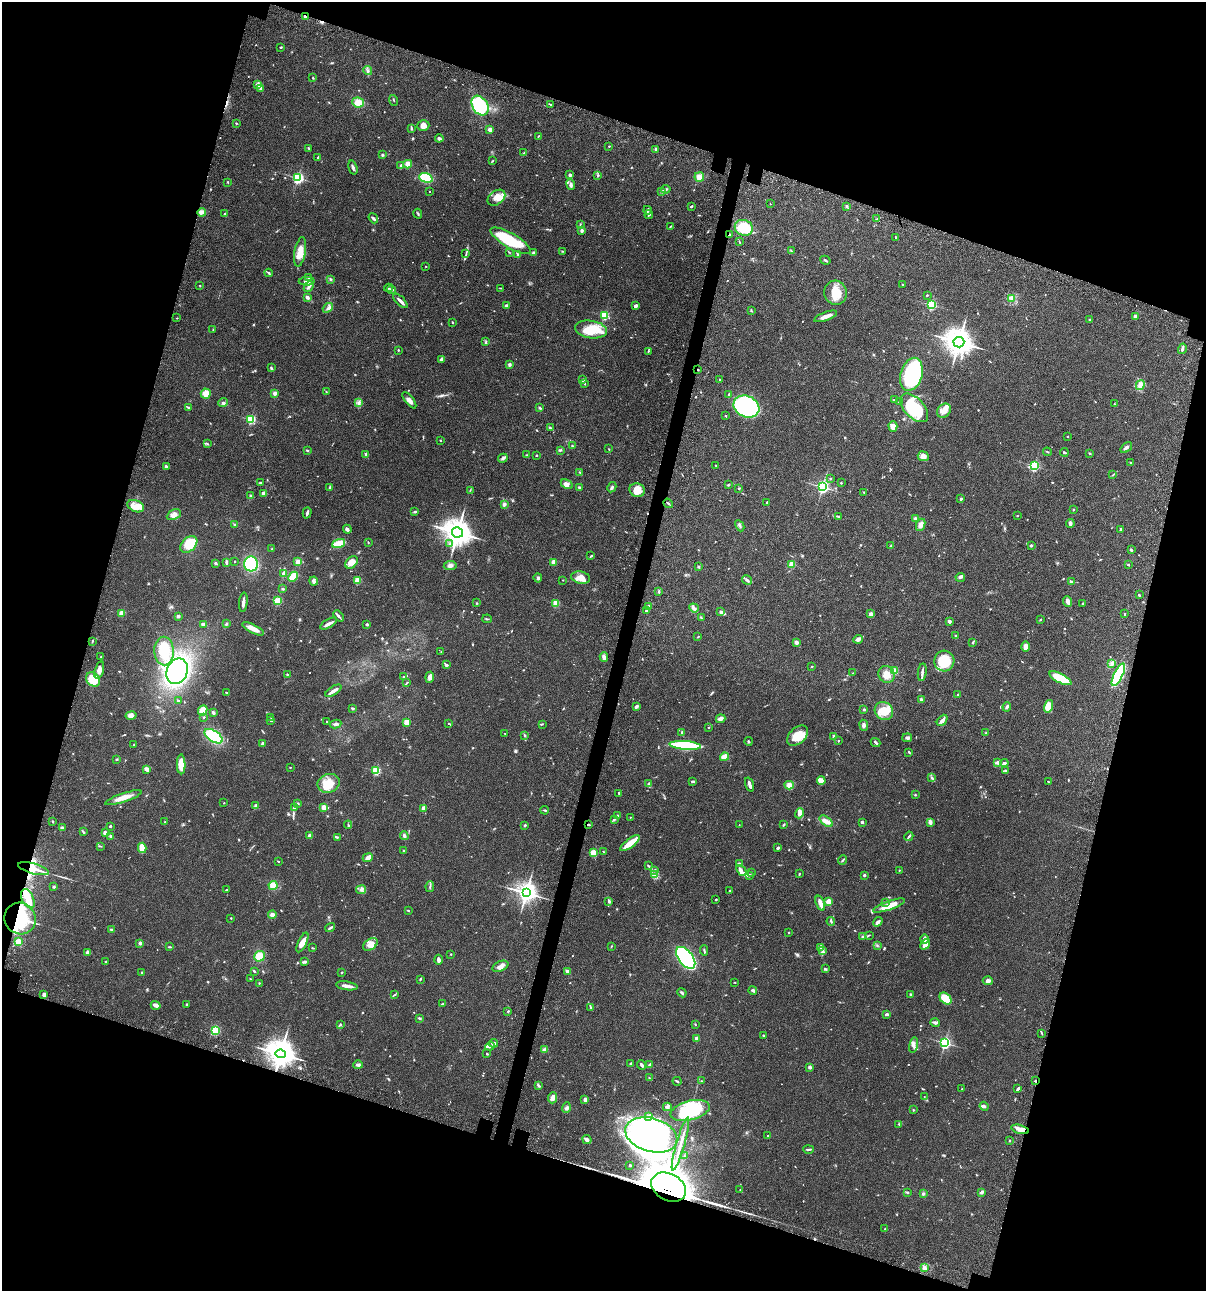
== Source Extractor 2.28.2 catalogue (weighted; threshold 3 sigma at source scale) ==
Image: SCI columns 235-5047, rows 120-5274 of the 5406 x 5391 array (HDU 1 of 3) = the unmasked area's bounding box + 8 px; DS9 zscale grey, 4 x 4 block average (1 PNG px = mean of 4 x 4 image px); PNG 1208 x 1293 px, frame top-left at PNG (2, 2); each listed source drawn as its Kron ellipse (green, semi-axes under 4 px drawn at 4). Shown black and unused: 35% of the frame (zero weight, under 3 of 4 exposures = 9% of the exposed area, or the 3 px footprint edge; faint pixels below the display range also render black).
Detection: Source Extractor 2.28.2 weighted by HDU 2 'WHT'. Background 0.0472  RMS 0.0053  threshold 0.0239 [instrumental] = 3 sigma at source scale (4.5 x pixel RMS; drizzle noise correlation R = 1.50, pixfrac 1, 0.05/0.05 arcsec/px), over >= 5 px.
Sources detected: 847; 1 too faint to see at this stretch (4 x 4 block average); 13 inside a brighter object's white glare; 5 cosmic-ray / hot-pixel residue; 3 long thin detections or spike segments (spike, bleed or trail) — neither listed nor drawn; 14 coinciding with a brighter row at this scale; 42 inside a brighter listed object's ellipse — not listed separately; of the other 769, all 500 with FLUX_AUTO >= 1.69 (the completeness limit of this list) listed and drawn (269 fainter detections not listed), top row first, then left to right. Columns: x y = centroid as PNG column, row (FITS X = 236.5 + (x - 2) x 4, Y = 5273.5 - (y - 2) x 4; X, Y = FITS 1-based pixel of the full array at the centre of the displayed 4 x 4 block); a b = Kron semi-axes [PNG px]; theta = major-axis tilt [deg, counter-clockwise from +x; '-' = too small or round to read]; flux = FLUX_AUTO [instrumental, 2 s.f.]
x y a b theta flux
305 16 2 2 - 40
281 47 2 2 - 2.9
368 70 4 2 - 5.3
313 78 2 2 - 2.6
257 84 4 2 - 4.9
261 88 3 2 - 3.5
394 100 5 2 - 2.1
358 102 6 5 - 32
551 104 3 2 - 2.4
480 106 10 7 -58 230
236 123 2 2 - 2.4
423 125 6 5 - 21
411 128 4 2 - 3.6
490 129 2 2 - 54
538 136 3 2 - 2.1
439 138 4 3 - 7.4
609 146 2 2 - 2.6
308 148 3 2 - 3
656 149 3 2 - 9
524 153 4 2 - 2.9
382 155 3 2 - 3.6
318 158 4 2 - 6.2
492 161 3 2 - 2.2
408 164 4 4 - 22
401 165 3 3 - 4.7
353 168 7 3 -73 6.9
570 175 3 2 - 8
597 175 3 2 - 2.7
699 177 5 4 - 19
298 178 2 2 - 590
426 178 7 4 -18 93
228 183 2 2 - 1.8
571 185 5 3 - 9.3
666 189 5 3 - 4.6
429 191 2 2 - 1.8
662 191 3 2 - 6.9
496 198 10 7 36 29
770 204 2 2 - 1.7
691 206 2 2 - 4.6
847 206 4 2 - 3
648 210 4 2 - 8.5
202 212 4 4 - 12
224 214 2 2 - 3.1
418 214 5 2 - 3.3
649 215 4 2 - 4
373 218 5 2 - 5.6
877 219 3 2 - 2.3
580 224 3 2 - 2.1
670 226 3 2 - 2.8
744 228 9 7 -20 98
581 231 3 3 - 6.9
729 235 3 2 - 4.4
896 237 2 2 - 1.8
511 241 23 7 -31 200
739 241 3 2 - 2.6
562 251 2 2 - 2
791 251 2 2 - 2.1
300 252 15 5 80 36
509 252 3 2 - 1.8
466 253 2 2 - 2
534 253 4 2 - 9.3
517 254 3 3 - 4.9
825 260 5 2 - 3.9
426 266 2 2 - 2.6
269 273 4 2 - 4.2
309 277 2 2 - 12
330 279 3 2 - 3.6
307 281 8 2 3 9.2
903 284 2 2 - 4.9
200 285 2 2 - 2.3
309 286 6 3 47 8.1
388 288 4 2 - 2.6
500 288 3 2 - 1.8
391 290 4 2 - 5
836 293 12 11 - 59
927 295 2 2 - 2.4
307 297 3 2 - 11
1012 298 3 3 - 5.6
400 301 9 2 -45 14
931 305 2 2 - 380
506 306 2 2 - 29
636 306 3 3 - 10
328 308 5 2 - 5.3
751 311 3 2 - 2
604 315 2 2 - 250
826 316 12 3 20 25
1135 316 2 2 - 24
177 318 2 2 - 2.4
1090 320 2 2 - 14
452 322 3 2 - 2.3
213 329 3 2 - 1.9
591 329 16 8 -8 57
486 341 3 2 - 2.1
959 342 5 5 - 3700
1182 349 5 2 - 6.6
398 350 2 2 - 2.4
648 351 3 2 - 2.6
442 359 4 3 - 11
509 365 2 2 - 9.6
271 368 3 2 - 5
698 370 2 2 - 1.7
911 374 17 10 73 260
583 380 4 2 - 3.5
719 380 3 2 - 2.5
584 383 3 2 - 2.1
1140 385 5 3 - 13
326 392 3 2 - 1.9
206 393 5 5 - 25
275 393 2 2 - 36
729 394 4 2 - 2.2
409 400 10 3 -52 14
894 400 3 2 - 2.3
223 402 5 2 - 4.7
899 402 3 2 - 2.1
358 403 4 2 - 4.7
1114 404 3 2 - 2
188 407 3 2 - 4.5
746 407 13 10 -22 480
539 408 3 2 - 4.1
914 408 17 10 -46 170
944 411 7 6 - 21
726 416 2 2 - 2.6
251 419 2 2 - 310
893 426 5 4 - 25
550 428 3 2 - 2.2
1067 436 2 2 - 3.6
440 440 2 2 - 2
207 443 4 2 - 2.5
572 446 3 2 - 3.4
1126 447 7 3 39 8.4
609 449 2 2 - 2
307 450 3 2 - 1.8
560 450 4 2 - 3.6
1047 452 4 2 - 2.5
1064 452 4 2 - 4.5
1090 453 3 2 - 2.8
366 454 2 2 - 30
526 455 2 2 - 1.8
536 455 2 2 - 2.1
923 456 6 5 - 18
503 458 5 3 - 6.8
1131 463 3 2 - 2.4
716 465 2 2 - 1.8
1034 466 2 2 - 410
166 467 3 2 - 7.4
580 473 4 2 - 1.9
1113 475 4 2 - 2.2
830 478 2 2 - 1.7
260 482 3 2 - 2.1
841 483 2 2 - 2.2
567 484 6 3 -30 8.9
728 485 2 2 - 3
330 487 3 2 - 4.1
612 487 5 3 - 5.5
823 487 2 2 - 680
579 488 2 2 - 6.5
738 488 2 2 - 2.3
470 490 4 2 - 2.1
637 490 8 6 -18 38
864 492 2 2 - 2.9
264 494 4 3 - 9
251 496 4 2 - 3.9
961 498 3 2 - 3.7
668 503 5 2 - 4.2
767 503 2 2 - 5.5
504 504 4 3 - 5.7
136 506 9 5 -24 27
1073 509 2 2 - 5.8
415 512 3 2 - 5
307 513 6 2 73 9.5
174 515 7 5 27 16
838 516 4 2 - 3.8
1017 516 2 2 - 1.8
916 518 3 2 - 8.7
1070 523 4 3 - 6.9
235 525 3 2 - 3.8
921 525 6 4 65 15
740 526 6 2 -64 5.3
347 529 4 3 - 7.3
1120 530 3 2 - 2.8
457 532 5 5 - 3900
368 542 2 2 - 1.8
189 544 10 6 43 58
339 544 7 3 20 78
450 544 2 2 - 2.6
1031 545 2 2 - 5.1
891 546 3 2 - 3
272 549 2 2 - 1.8
1131 550 3 2 - 4.1
591 556 3 2 - 2.8
235 561 2 2 - 1.8
226 562 4 2 - 7.5
298 562 2 2 - 95
351 562 7 5 46 23
553 562 2 2 - 70
216 563 3 2 - 3.6
251 564 7 7 - 160
792 564 2 2 - 120
1128 565 3 2 - 2.2
450 566 6 3 6 8.4
698 567 2 2 - 8.8
284 573 3 2 - 14
293 577 5 3 - 57
960 577 5 3 - 5
538 578 4 3 - 6.5
581 578 9 6 -13 29
357 580 2 2 - 130
563 580 2 2 - 2
747 580 5 3 - 6.4
314 581 4 3 - 9.8
1072 582 4 2 - 6.2
283 589 3 2 - 3
659 591 3 2 - 4
1139 595 2 2 - 4.3
278 601 2 2 - 220
1068 601 5 2 - 20
243 602 10 2 84 15
477 603 2 2 - 2
556 603 2 2 - 150
1083 603 3 2 - 2
648 607 3 2 - 16
694 608 5 3 - 8.3
646 611 4 2 - 6.9
721 612 4 3 - 6.1
122 613 2 2 - 84
871 614 2 2 - 37
1124 614 2 2 - 2.3
178 616 2 2 - 26
338 616 6 2 -49 7.1
701 618 2 2 - 1.9
487 619 5 2 - 3.7
1040 620 2 2 - 3
949 621 3 2 - 13
203 624 4 3 - 6.4
226 624 3 3 - 4.2
328 624 9 3 29 14
367 624 2 2 - 16
253 629 12 4 -26 25
956 636 2 2 - 4.3
698 637 3 2 - 2
858 639 5 3 - 12
92 641 3 2 - 3.1
796 642 3 2 - 13
973 643 2 2 - 7.4
1026 647 5 3 - 20
164 651 14 9 -88 93
441 652 2 2 - 1.8
101 657 2 2 - 2.2
604 657 5 4 - 11
944 661 10 10 - 92
1111 664 4 2 - 4.6
446 665 3 2 - 5.7
812 666 3 2 - 2.6
99 670 9 4 74 23
177 671 13 10 67 630
895 671 4 3 - 32
922 672 9 2 82 8.9
853 673 2 2 - 1.9
287 674 2 2 - 2.1
886 674 9 8 - 32
1118 675 12 4 63 290
404 677 3 2 - 2.5
430 677 5 4 - 15
1060 678 12 4 -27 88
93 679 8 6 -47 51
407 682 4 2 - 2.2
333 691 9 2 34 22
226 692 2 2 - 2.1
958 695 2 2 - 6.9
921 699 2 2 - 15
179 701 4 2 - 5.2
1048 706 6 4 75 37
636 707 4 2 - 7
1007 707 5 3 - 5.5
353 708 4 2 - 4.1
864 709 3 2 - 4.3
203 711 5 4 - 33
884 711 10 8 -43 56
213 713 3 2 - 5.9
131 715 5 4 - 14
204 717 2 2 - 1.8
271 718 2 2 - 1.8
721 719 5 3 - 13
270 720 3 2 - 2.1
942 720 6 2 50 18
327 722 3 2 - 2.3
407 722 2 2 - 130
448 723 2 2 - 2.2
335 724 6 3 10 7.4
542 724 2 2 - 2.1
864 725 5 3 - 8.6
708 727 3 2 - 1.9
682 732 2 2 - 2.3
986 733 3 2 - 1.8
505 734 2 2 - 1.8
524 735 3 2 - 3
214 736 10 5 -34 170
797 736 12 8 42 60
834 737 3 2 - 7.9
907 738 5 3 - 5.9
748 741 4 2 - 3
838 741 2 2 - 3.1
876 742 5 2 - 6
263 744 2 2 - 34
133 745 2 2 - 1.7
685 745 16 4 -4 240
909 752 3 2 - 3.4
725 757 4 3 - 36
117 759 2 2 - 2
998 763 3 2 - 2.9
1004 763 4 3 - 5.9
181 764 10 4 -89 57
290 767 2 2 - 1.8
147 769 3 2 - 14
376 771 2 2 - 260
1006 771 3 2 - 3.6
932 778 4 2 - 4.3
693 781 4 2 - 4.4
821 781 4 3 - 23
1049 782 4 2 - 2.9
329 783 11 9 17 46
649 784 4 2 - 5
749 785 7 2 -70 15
789 785 4 4 - 20
619 793 2 2 - 3.6
915 795 2 2 - 2.5
123 798 19 4 18 33
224 803 2 2 - 2.5
298 803 4 2 - 2.4
256 806 3 3 - 13
324 807 2 2 - 92
294 808 3 2 - 5.3
424 808 2 2 - 53
545 810 4 2 - 3
800 813 5 4 - 12
617 815 3 2 - 4.1
630 817 2 2 - 1.9
614 819 4 2 - 4
826 821 7 4 -39 15
53 822 2 2 - 2.5
165 822 2 2 - 1.7
862 822 2 2 - 14
930 822 4 3 - 13
739 824 2 2 - 1.7
348 825 4 2 - 3.2
525 825 2 2 - 5
589 825 4 2 - 3.3
784 825 3 2 - 3.6
110 826 2 2 - 5
62 828 3 2 - 7.7
83 832 4 2 - 4
105 833 3 3 - 10
111 836 3 2 - 3.8
309 836 3 3 - 10
404 836 4 3 - 6.1
909 836 5 2 - 3.6
337 837 3 2 - 3.4
630 843 12 3 37 62
100 846 4 2 - 2.2
142 848 5 3 - 62
778 848 3 2 - 6.7
404 851 2 2 - 7
604 852 3 2 - 1.7
593 853 2 2 - 190
368 858 5 4 - 14
843 860 5 2 - 3.6
278 861 3 2 - 1.8
739 863 3 2 - 3.3
648 865 3 2 - 2.4
33 869 16 5 -15 61
655 870 4 3 - 4.3
741 870 6 3 -48 12
899 870 2 2 - 1.9
752 872 2 2 - 1.9
654 874 3 3 - 5.4
799 874 3 2 - 2
749 875 4 3 - 6.8
864 875 2 2 - 14
273 885 4 4 - 29
430 886 5 2 - 4.3
54 887 2 2 - 4.7
226 890 2 2 - 2.3
361 890 5 3 - 7.7
730 890 3 2 - 2.3
526 893 4 3 - 1600
28 899 10 6 -64 48
716 899 2 2 - 2.6
609 901 4 2 - 5.1
828 901 2 2 - 100
885 902 3 2 - 2.3
820 903 8 2 -70 31
889 906 16 4 20 59
408 911 2 2 - 2.4
272 915 4 3 - 14
20 918 16 15 - 210
231 918 2 2 - 3.4
831 921 4 2 - 4.7
878 922 5 3 - 9.4
330 928 5 2 - 6.1
112 930 3 3 - 5.3
789 933 3 2 - 1.8
869 935 3 2 - 1.8
862 937 3 2 - 2.8
924 939 4 3 - 14
18 941 3 3 - 28
302 942 10 4 65 24
140 943 2 2 - 30
370 944 8 5 35 24
925 944 6 2 53 38
877 945 2 2 - 2.2
611 946 3 2 - 2.1
169 947 3 2 - 2.8
820 947 3 2 - 4.7
312 948 3 2 - 1.9
704 950 5 2 - 3.5
823 951 3 2 - 3.5
88 952 3 3 - 14
451 954 2 2 - 2.7
259 956 5 5 - 42
686 958 13 7 -53 520
438 960 5 3 - 9.6
106 962 3 2 - 4
305 962 3 2 - 7.3
500 966 8 5 24 17
825 969 3 2 - 3.9
254 971 3 2 - 4.4
567 971 4 3 - 10
142 972 3 2 - 3.7
342 972 2 2 - 2.7
250 979 3 2 - 1.9
420 979 3 2 - 2.7
988 981 5 3 - 10
735 982 2 2 - 2.4
259 983 2 2 - 2.3
347 986 11 2 -8 19
753 990 4 3 - 5.3
682 993 5 2 - 5.5
44 995 3 3 - 11
394 995 4 2 - 2.8
911 995 3 3 - 5.6
946 998 7 5 -43 69
186 1004 2 2 - 2.9
442 1004 3 2 - 3
156 1005 5 3 - 15
591 1007 3 2 - 2.5
508 1012 2 2 - 1.9
886 1014 3 2 - 6.8
419 1018 3 2 - 4.5
935 1022 5 2 - 9.4
695 1024 3 2 - 1.7
340 1025 3 2 - 3.4
215 1030 4 4 - 58
1042 1033 2 2 - 1.9
763 1035 2 2 - 2.6
696 1038 2 2 - 52
494 1043 4 2 - 14
945 1043 2 2 - 660
913 1045 8 3 77 10
490 1046 5 3 - 5.2
544 1050 4 4 - 6.8
281 1054 5 4 - 3400
487 1054 2 2 - 2.8
631 1063 2 2 - 12
650 1064 3 2 - 3.1
358 1065 5 3 - 5.7
642 1065 5 2 - 6
810 1067 2 2 - 26
649 1078 2 2 - 1.8
677 1081 4 2 - 3.8
702 1081 3 2 - 2.3
1035 1081 2 2 - 2.8
538 1086 3 2 - 5.3
962 1089 2 2 - 7.1
1018 1089 4 2 - 4.8
924 1096 2 2 - 1.7
553 1098 5 4 - 14
585 1100 3 2 - 11
984 1106 5 3 - 6.7
667 1107 4 3 - 6.1
566 1108 5 3 - 6.7
690 1110 20 9 14 200
913 1110 2 2 - 2
648 1117 3 2 - 3.2
899 1124 4 2 - 1.8
1020 1129 9 3 -15 25
651 1135 26 16 -17 790
768 1136 2 2 - 4.8
587 1140 5 3 - 8.7
1009 1140 2 2 - 2.8
680 1144 27 2 74 26
808 1149 5 2 - 6
684 1156 2 2 - 1.7
630 1165 3 2 - 2.4
669 1187 18 13 -28 13000
740 1189 2 2 - 2
907 1192 3 2 - 2.9
982 1192 4 3 - 6.5
923 1194 3 2 - 5.2
885 1229 2 2 - 3.7
925 1268 2 2 - 2.8
Overlapping masked pixels (flux is a lower limit): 10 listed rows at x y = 305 16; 729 235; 698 370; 589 825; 33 869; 20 918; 281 1054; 1035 1081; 1020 1129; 669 1187
Diffuse or blended objects may show on this block-average render without a row.